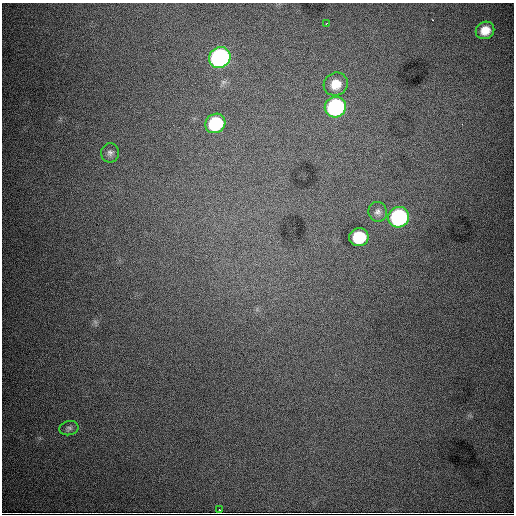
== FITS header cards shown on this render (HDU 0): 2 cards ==
NAXIS1  =                  512
NAXIS2  =                  512

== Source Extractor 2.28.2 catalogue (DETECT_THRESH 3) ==
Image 512 x 512 px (HDU 0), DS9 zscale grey, 1 PNG px = 1 image px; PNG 516 x 516 px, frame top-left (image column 1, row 512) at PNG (2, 3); each listed source drawn as its Kron ellipse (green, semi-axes under 4 px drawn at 4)
Background 8660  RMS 98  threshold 293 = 3 sigma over >= 5 px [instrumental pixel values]
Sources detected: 12; all 12 listed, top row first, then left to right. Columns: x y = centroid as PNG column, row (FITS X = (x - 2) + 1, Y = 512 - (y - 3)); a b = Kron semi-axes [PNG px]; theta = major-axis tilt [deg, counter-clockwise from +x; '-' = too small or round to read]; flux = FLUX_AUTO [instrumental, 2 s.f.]
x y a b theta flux
327 23 3 2 - 4.8e+03
485 30 9 8 - 9.1e+04
220 57 11 10 - 1.6e+06
336 84 12 11 - 1.1e+05
335 107 11 10 - 1.0e+06
215 123 10 9 - 4.4e+05
110 153 9 9 - 2.6e+04
378 212 10 9 - 2.9e+04
399 217 11 10 - 9.4e+05
359 237 10 9 - 3.0e+05
69 428 10 7 13 2.0e+04
220 510 3 2 - 4.4e+03